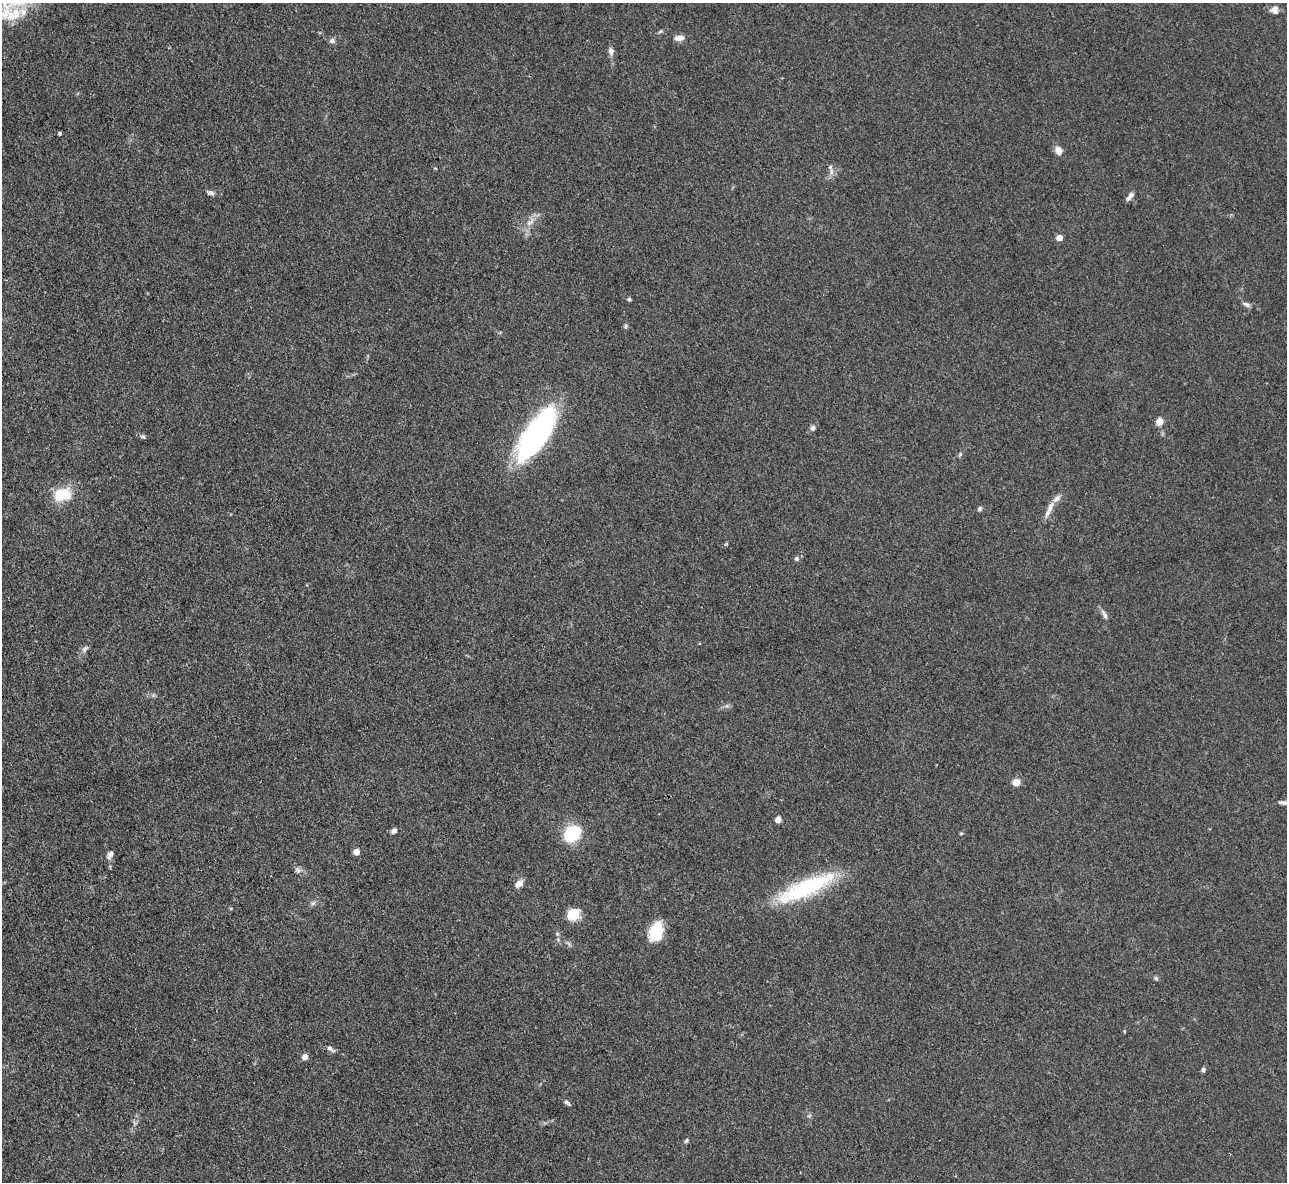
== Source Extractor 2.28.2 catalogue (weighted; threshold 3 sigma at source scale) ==
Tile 7 of 4 x 4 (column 3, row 2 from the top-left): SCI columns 2569-3853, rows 2619-3798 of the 5139 x 5115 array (HDU 1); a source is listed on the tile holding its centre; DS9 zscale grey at full resolution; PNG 1289 x 1184 px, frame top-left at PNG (2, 3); no overlay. Shown black and unused: <1% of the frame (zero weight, under 3 of 4 exposures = <1% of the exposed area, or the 3 px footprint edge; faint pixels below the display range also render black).
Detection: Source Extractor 2.28.2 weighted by HDU 2 'WHT'; one run over the whole footprint, this tile lists its part. Background 0.059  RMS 0.0053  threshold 0.0241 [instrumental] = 3 sigma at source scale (4.5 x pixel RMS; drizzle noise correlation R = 1.50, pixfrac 1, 0.05/0.05 arcsec/px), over >= 5 px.
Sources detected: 51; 1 inside a brighter object's white glare — not listed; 2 inside a brighter listed object's ellipse — not listed separately; the other 48 listed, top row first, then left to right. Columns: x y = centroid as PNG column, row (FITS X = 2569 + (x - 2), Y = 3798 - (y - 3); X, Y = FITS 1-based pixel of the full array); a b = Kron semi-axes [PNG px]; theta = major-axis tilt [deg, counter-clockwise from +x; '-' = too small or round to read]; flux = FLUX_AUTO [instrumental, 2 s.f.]
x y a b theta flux
1275 10 10 10 - 3.2
14 14 28 15 31 15
660 31 6 4 22 0.86
679 38 11 6 6 3.7
332 41 8 7 - 1.6
611 51 8 7 - 2.5
60 133 3 3 - 0.95
1058 150 10 7 -65 4
830 167 7 5 70 1.4
210 193 10 5 -20 1.8
1131 195 8 6 57 2
530 222 16 7 42 4.5
1059 238 4 4 - 8.8
629 299 5 5 - 0.83
1247 304 11 5 -24 1.7
626 326 6 5 - 0.95
1160 421 5 5 - 11
813 428 7 6 - 1.7
536 434 55 20 56 120
143 437 7 5 -13 1.1
960 454 6 4 47 0.82
62 494 20 13 6 17
1050 508 18 7 66 4.6
980 509 6 5 - 1.2
796 559 6 5 - 1.3
1104 615 15 5 -63 2
85 649 12 6 49 2
1016 782 5 5 - 17
1283 802 12 5 -8 2
778 820 5 4 - 7.3
394 831 7 6 - 1.9
572 833 16 12 45 29
961 833 5 3 - 0.53
356 852 5 4 - 7.4
110 854 11 6 59 2.3
298 870 9 5 -69 1.7
519 884 11 7 38 3.5
806 888 72 18 24 51
313 903 6 6 - 1.3
573 914 12 11 - 12
656 930 18 13 55 17
557 934 6 5 - 0.92
1156 978 6 5 - 0.88
330 1048 9 5 -37 2.1
305 1057 5 4 - 5.1
1203 1070 6 5 - 1.1
567 1103 9 5 -35 1.4
686 1140 7 4 50 0.94